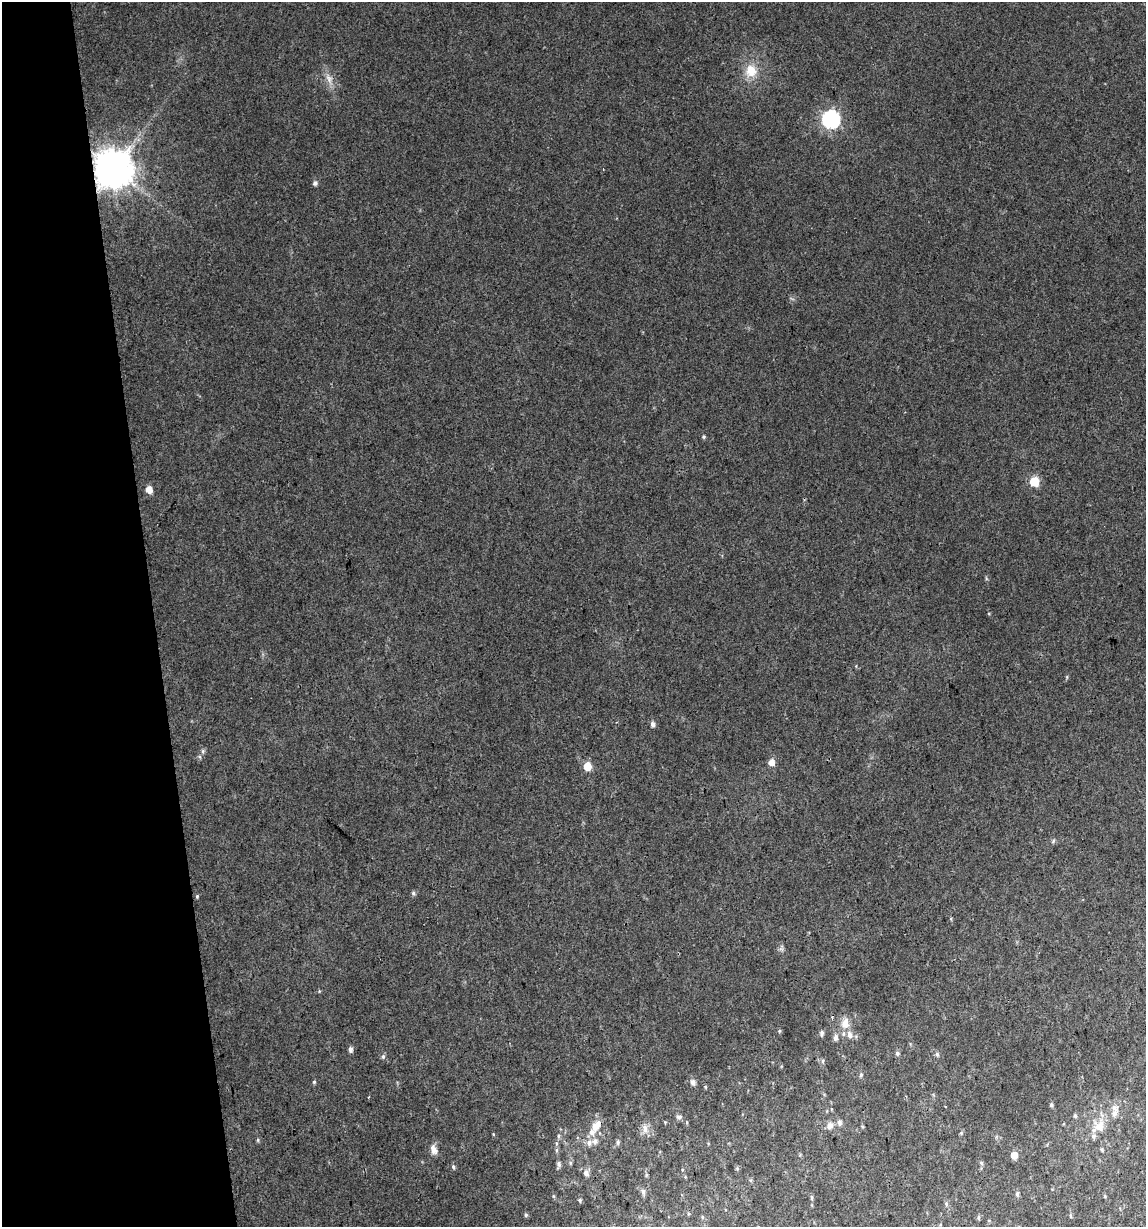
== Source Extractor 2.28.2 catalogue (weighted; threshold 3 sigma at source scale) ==
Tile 5 of 4 x 4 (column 1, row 2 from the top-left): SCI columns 29-1172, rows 2453-3677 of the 4679 x 4903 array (HDU 1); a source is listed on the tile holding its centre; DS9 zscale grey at full resolution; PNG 1148 x 1229 px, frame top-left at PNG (2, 2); no overlay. Shown black and unused: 13% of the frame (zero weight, under 2 of 3 exposures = <1% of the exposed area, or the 3 px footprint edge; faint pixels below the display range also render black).
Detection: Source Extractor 2.28.2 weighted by HDU 2 'WHT'; one run over the whole footprint, this tile lists its part. Background 0.0342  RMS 0.0064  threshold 0.0287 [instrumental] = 3 sigma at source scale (4.5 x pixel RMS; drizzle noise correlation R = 1.50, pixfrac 1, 0.0396/0.0396 arcsec/px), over >= 5 px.
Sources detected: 67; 4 inside a brighter listed object's ellipse — not listed separately; the other 63 listed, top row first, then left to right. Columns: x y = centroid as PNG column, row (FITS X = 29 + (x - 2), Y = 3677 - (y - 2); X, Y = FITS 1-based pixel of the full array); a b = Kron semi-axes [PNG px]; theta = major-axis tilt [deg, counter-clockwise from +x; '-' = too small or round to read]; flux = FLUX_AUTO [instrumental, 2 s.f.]
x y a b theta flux
751 71 15 13 -78 11
329 79 11 8 -66 3.9
831 119 7 7 - 180
113 169 11 10 - 1800
315 183 6 5 - 1.5
704 437 5 4 - 0.83
1034 482 6 6 - 27
149 490 6 5 - 6.6
652 724 6 5 - 2.2
203 751 6 5 - 1.2
771 762 6 5 - 5.4
587 766 6 5 - 13
1053 841 6 4 72 0.83
413 893 6 5 - 1.2
197 896 5 4 - 0.74
845 1023 15 11 87 6.8
779 1031 5 3 - 0.7
822 1033 8 5 85 1.4
835 1037 7 5 89 2.5
350 1049 6 5 - 2.1
897 1053 6 5 - 1.4
937 1054 6 5 - 1.2
383 1056 6 5 - 1.2
822 1061 6 4 88 0.97
861 1075 6 4 70 1
314 1082 5 4 - 0.78
693 1082 6 5 - 3
369 1097 3 2 - 0.61
1051 1105 5 4 - 1.1
1115 1113 10 7 66 2.9
1075 1116 6 4 -73 1.1
679 1117 7 5 1 1.4
839 1122 7 6 - 2.1
596 1126 18 10 55 9.2
830 1126 9 8 - 3.7
1099 1126 17 13 63 8.8
645 1129 14 6 -78 3.5
961 1133 5 4 - 0.74
558 1136 6 4 89 1
258 1140 5 3 - 0.79
618 1142 7 5 80 1.5
589 1143 8 8 - 3.3
433 1149 13 7 -68 3.6
556 1150 6 4 89 1.1
1102 1150 6 3 -72 0.78
1014 1155 6 5 - 5.4
570 1163 6 4 72 0.99
981 1163 6 5 - 1
559 1164 7 5 -69 1.5
453 1167 6 4 -71 1.1
737 1169 6 4 18 0.72
586 1173 8 7 - 2.8
646 1175 6 4 89 0.87
643 1192 7 6 - 1.9
1017 1194 6 4 88 1.3
553 1196 5 3 - 0.67
1105 1196 5 3 - 0.54
812 1198 7 4 90 1
580 1200 4 4 - 0.98
946 1204 6 4 -89 1
526 1215 5 4 - 1
1070 1216 7 3 -81 0.78
978 1217 7 3 -90 0.8
Overlapping masked pixels (flux is a lower limit): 1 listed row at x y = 113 169